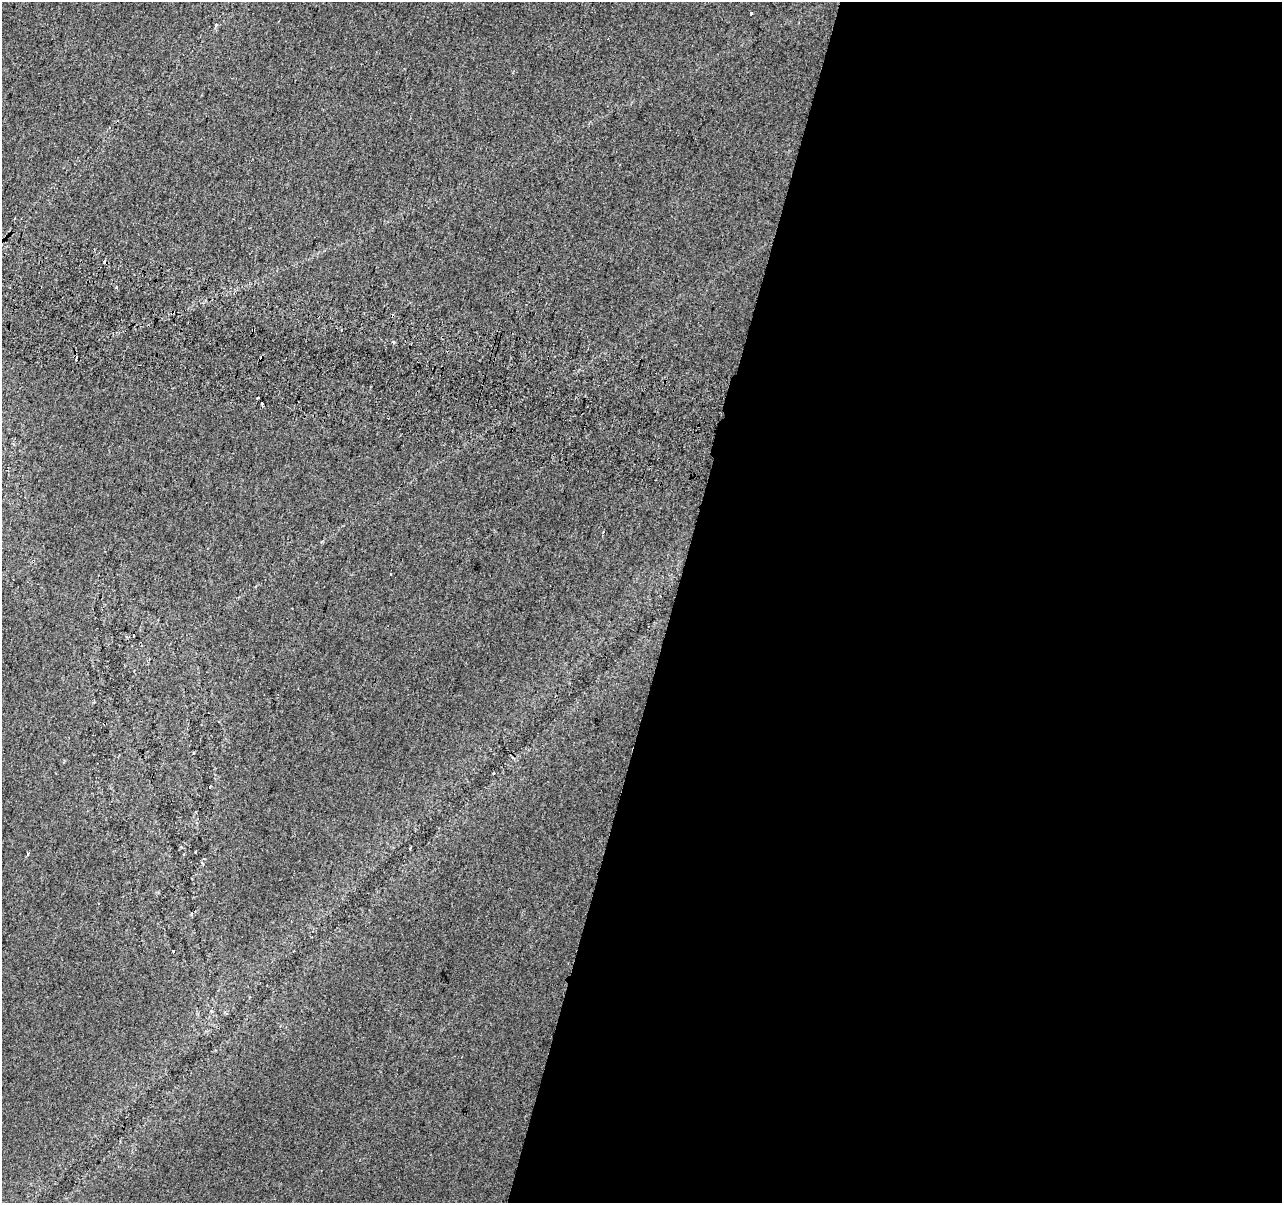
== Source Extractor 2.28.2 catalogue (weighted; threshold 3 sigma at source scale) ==
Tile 12 of 4 x 4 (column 4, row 3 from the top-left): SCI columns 3863-5142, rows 1528-2728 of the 5153 x 5395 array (HDU 1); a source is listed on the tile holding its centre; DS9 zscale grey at full resolution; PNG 1284 x 1205 px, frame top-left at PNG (2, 2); no overlay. Shown black and unused: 48% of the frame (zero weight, under 2 of 3 exposures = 2% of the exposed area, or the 3 px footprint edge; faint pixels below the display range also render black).
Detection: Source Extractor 2.28.2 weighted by HDU 2 'WHT'; one run over the whole footprint, this tile lists its part. Background 0.00743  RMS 0.007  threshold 0.0315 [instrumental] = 3 sigma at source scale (4.5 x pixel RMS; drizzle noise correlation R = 1.50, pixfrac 1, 0.0396/0.0396 arcsec/px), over >= 5 px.
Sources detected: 18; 5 cosmic-ray / hot-pixel residue — not listed; the other 13 listed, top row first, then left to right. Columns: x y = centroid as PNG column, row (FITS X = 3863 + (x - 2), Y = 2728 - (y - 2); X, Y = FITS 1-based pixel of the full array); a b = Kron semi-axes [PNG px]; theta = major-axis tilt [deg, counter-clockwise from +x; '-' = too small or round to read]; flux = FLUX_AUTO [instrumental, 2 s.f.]
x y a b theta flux
751 13 4 3 - 4.3
216 25 5 4 - 1.1
116 287 5 3 - 1.1
173 312 3 3 - 2.3
253 330 3 3 - 1.6
393 342 4 3 - 0.83
258 398 3 3 - 2.1
262 404 3 3 - 9.4
133 636 3 2 - 0.59
494 773 3 2 - 0.52
196 852 3 2 - 1.1
28 854 3 3 - 1.4
174 951 3 2 - 1
Overlapping masked pixels (flux is a lower limit): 2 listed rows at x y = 173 312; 253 330